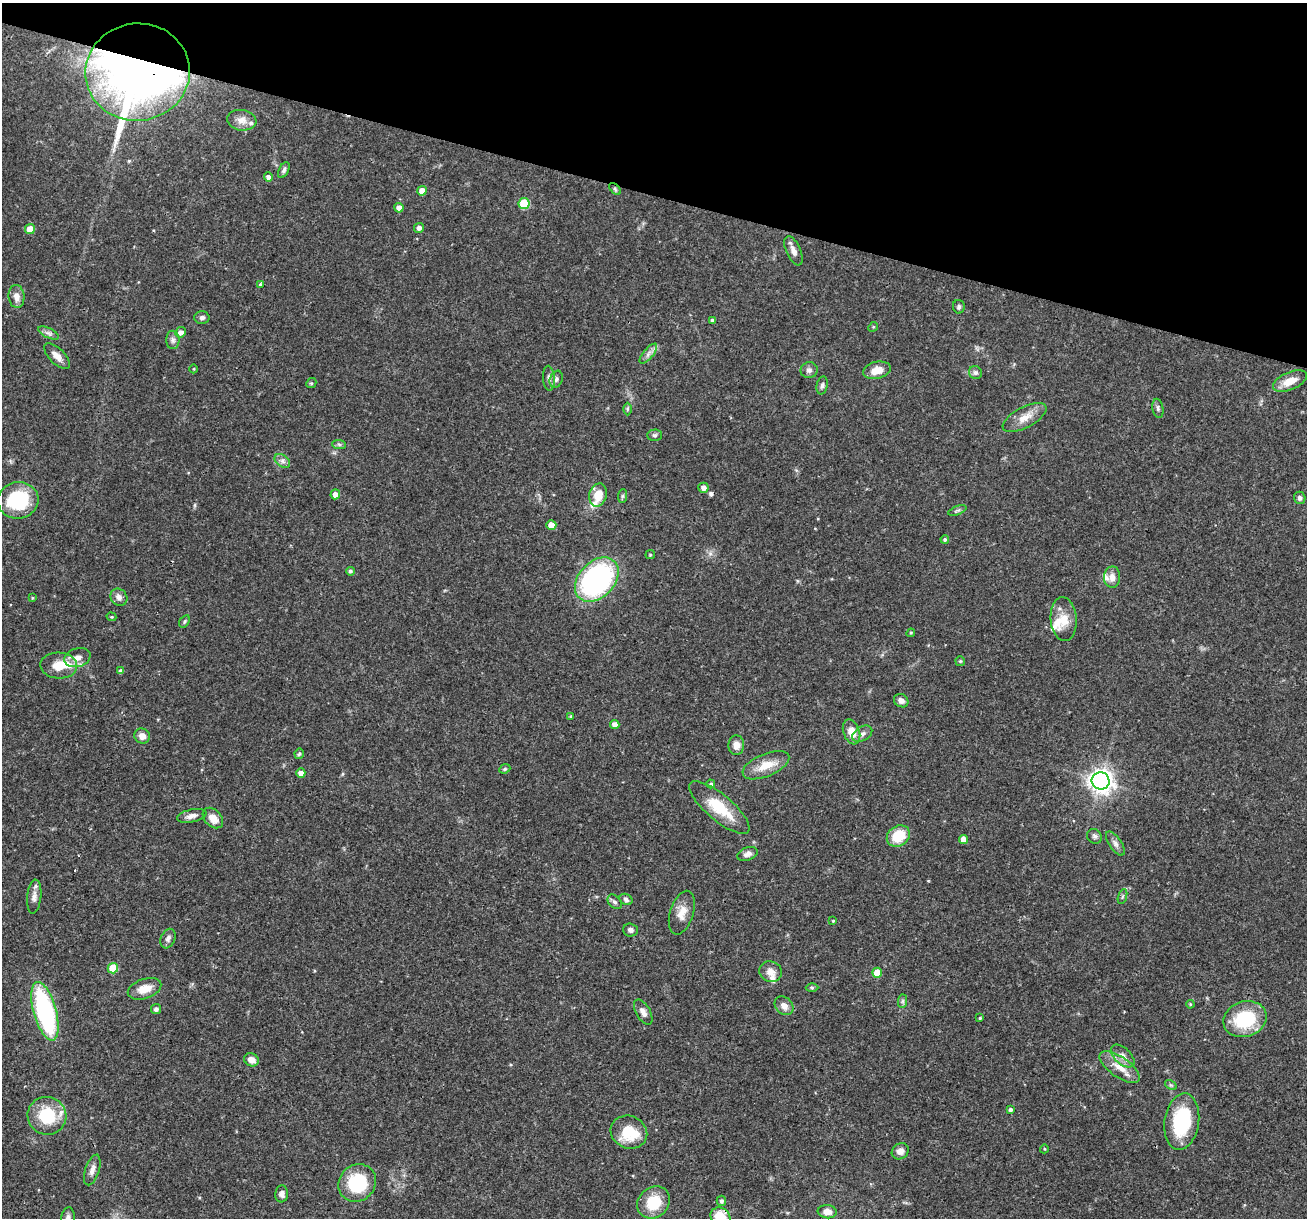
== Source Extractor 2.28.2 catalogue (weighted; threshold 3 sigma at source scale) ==
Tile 2 of 4 x 4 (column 2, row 1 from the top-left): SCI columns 1306-2610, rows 3897-5112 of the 5220 x 5237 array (HDU 1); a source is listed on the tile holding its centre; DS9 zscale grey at full resolution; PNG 1309 x 1220 px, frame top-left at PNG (2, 3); each listed source drawn as its Kron ellipse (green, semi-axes under 4 px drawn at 4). Shown black and unused: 16% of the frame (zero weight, under 3 of 4 exposures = <1% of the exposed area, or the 3 px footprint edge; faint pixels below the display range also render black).
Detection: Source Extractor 2.28.2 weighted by HDU 2 'WHT'; one run over the whole footprint, this tile lists its part. Background 0.0569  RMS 0.0032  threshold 0.0144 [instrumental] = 3 sigma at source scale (4.5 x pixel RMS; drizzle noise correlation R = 1.50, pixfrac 1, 0.05/0.05 arcsec/px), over >= 5 px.
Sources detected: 129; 1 inside a brighter object's white glare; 1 cosmic-ray / hot-pixel residue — neither listed nor drawn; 7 inside a brighter listed object's ellipse — not listed separately; the other 120 listed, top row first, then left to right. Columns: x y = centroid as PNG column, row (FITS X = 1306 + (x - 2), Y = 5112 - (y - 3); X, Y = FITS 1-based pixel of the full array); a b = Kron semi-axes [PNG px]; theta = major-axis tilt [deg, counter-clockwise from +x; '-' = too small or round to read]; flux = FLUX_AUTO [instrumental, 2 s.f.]
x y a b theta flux
138 72 52 48 6 350
242 120 15 10 -8 2.6
284 170 8 5 63 0.77
268 177 4 4 - 1.1
615 189 7 4 -46 0.54
422 191 5 4 - 3
524 204 5 5 - 15
399 208 4 4 - 2
419 228 5 4 - 1.2
30 229 5 5 - 4.5
793 251 16 7 -66 2.1
260 284 3 3 - 0.44
16 296 12 8 -84 2.6
959 307 7 6 - 0.69
202 317 7 6 - 1
713 321 4 4 - 1.1
873 327 5 4 - 0.37
181 332 5 5 - 1.4
49 333 11 5 -26 1.1
173 340 9 6 90 1.1
648 354 12 5 50 1.4
57 356 16 7 -44 2.7
194 369 4 3 - 0.25
809 370 8 8 - 1.2
877 370 14 8 13 3.8
975 373 7 6 - 0.88
549 378 12 5 -86 1.3
556 379 8 6 70 1.1
1290 381 18 8 23 4.2
311 383 5 4 - 0.46
822 385 9 5 78 0.96
1158 408 10 5 -80 0.81
627 409 6 4 89 0.44
1025 418 24 10 27 4.2
654 435 7 5 1 0.73
339 444 7 4 -2 0.66
282 461 9 5 -37 1.2
703 488 5 5 - 1.8
335 494 5 5 - 1.8
598 495 12 8 75 5.4
623 496 7 4 89 0.59
1300 498 6 5 - 1
18 500 20 18 9 22
957 510 9 3 21 0.59
551 525 5 5 - 3.6
945 539 4 4 - 0.6
650 555 5 4 - 0.4
350 571 4 4 - 0.66
1112 577 11 8 88 2.3
597 579 25 18 46 68
119 597 9 8 - 1.6
32 598 4 3 - 0.3
111 617 5 4 - 0.4
1064 619 22 13 -86 5.1
184 621 6 4 57 0.52
911 633 4 4 - 0.36
77 658 13 9 17 2.5
960 661 5 4 - 0.4
59 666 18 13 -3 6.5
121 671 4 4 - 1.1
901 701 8 6 -34 1.4
571 716 3 3 - 0.29
615 724 4 4 - 2.1
851 732 13 8 -70 4.2
862 734 11 7 31 1.5
142 736 8 7 - 2.2
736 745 10 8 88 2.3
299 754 5 4 - 0.5
766 765 25 11 22 5.7
505 769 6 4 23 0.53
301 773 4 4 - 1.9
1101 781 9 8 - 230
711 784 4 4 - 0.67
719 807 38 13 -40 11
192 816 15 6 12 1.9
213 818 12 8 -45 3.6
898 836 12 10 36 8.2
1094 836 8 7 - 0.86
964 840 4 4 - 2.6
1115 844 14 6 -56 1.4
747 854 10 6 20 1.3
1122 896 8 3 71 0.5
34 897 17 7 84 2
626 899 7 5 -29 0.89
615 902 8 6 -47 0.91
682 913 22 11 72 3.9
833 921 3 3 - 0.29
630 930 7 6 - 1.1
168 939 10 7 67 1.2
113 968 5 5 - 8.5
771 972 11 10 - 2.5
877 973 5 5 - 5
812 988 6 4 -1 0.45
144 989 17 10 19 4.5
903 1001 7 4 89 0.61
1190 1004 4 3 - 0.32
784 1006 10 8 -43 2.3
156 1009 5 5 - 1
45 1011 30 11 -74 52
643 1012 14 7 -61 1.9
980 1018 3 3 - 0.38
1245 1019 22 17 18 18
1123 1056 14 8 -43 2.3
252 1060 7 6 - 2.3
1120 1067 23 10 -35 5.1
1171 1085 6 4 -33 0.5
1010 1109 4 4 - 0.77
47 1116 19 19 - 15
1182 1122 28 17 82 22
629 1132 18 16 -23 11
1044 1149 4 4 - 0.34
900 1151 9 7 38 1.7
92 1170 16 7 71 2
357 1183 20 18 44 18
282 1194 8 6 85 1.3
721 1201 5 5 - 0.83
653 1202 17 15 41 9.6
827 1212 9 6 -4 2.1
720 1217 10 9 - 7.6
68 1218 11 6 82 1.5
Overlapping masked pixels (flux is a lower limit): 2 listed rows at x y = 138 72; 720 1217
Isophote crosses this tile's border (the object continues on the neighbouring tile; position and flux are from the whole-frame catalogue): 2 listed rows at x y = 720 1217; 68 1218